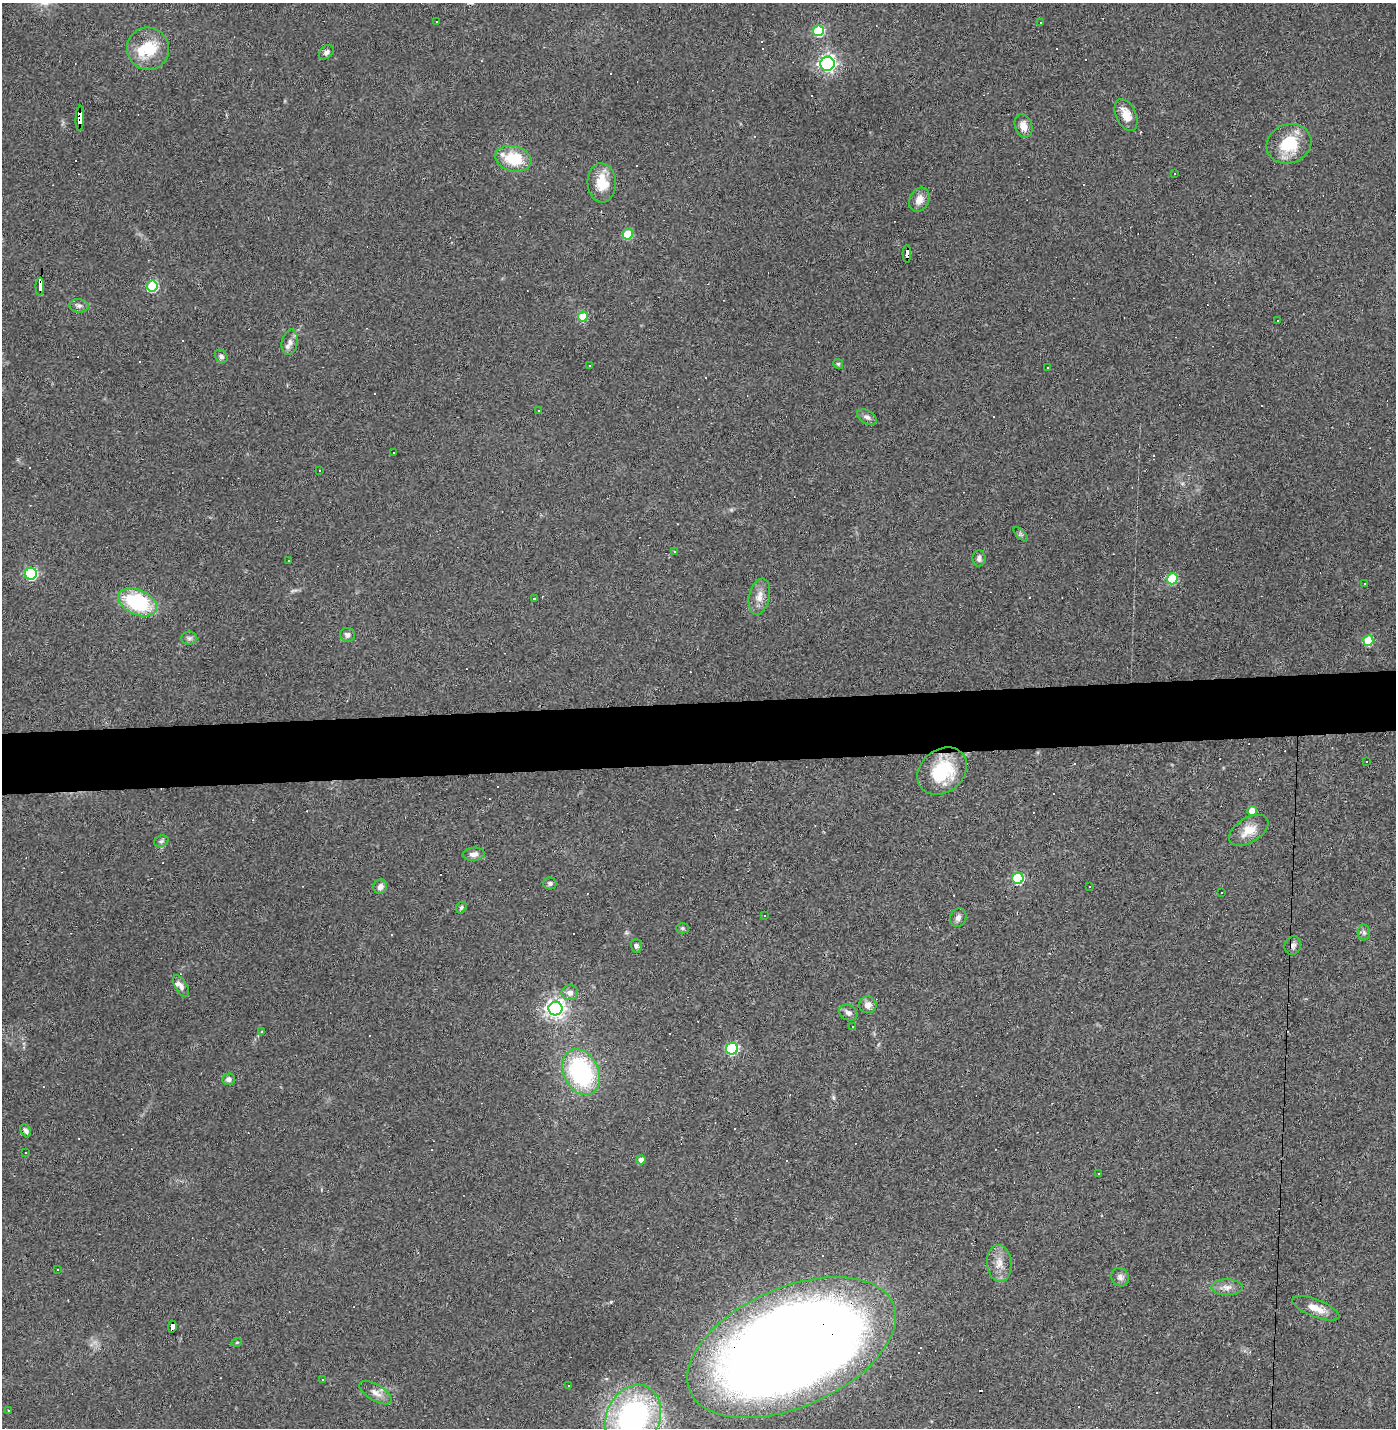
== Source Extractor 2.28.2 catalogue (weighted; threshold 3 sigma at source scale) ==
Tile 5 of 3 x 3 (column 2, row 2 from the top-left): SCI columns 1426-2819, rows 1427-2852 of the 4242 x 4278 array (HDU 1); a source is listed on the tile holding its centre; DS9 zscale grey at full resolution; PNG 1398 x 1430 px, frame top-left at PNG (2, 3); each listed source drawn as its Kron ellipse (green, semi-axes under 4 px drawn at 4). Shown black and unused: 4% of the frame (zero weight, under 3 of 4 exposures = <1% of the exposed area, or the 3 px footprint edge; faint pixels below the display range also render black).
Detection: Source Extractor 2.28.2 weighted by HDU 2 'WHT'; one run over the whole footprint, this tile lists its part. Background 0.0416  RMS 0.005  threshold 0.0224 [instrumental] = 3 sigma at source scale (4.5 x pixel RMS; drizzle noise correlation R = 1.50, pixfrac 1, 0.05/0.05 arcsec/px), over >= 5 px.
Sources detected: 132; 1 inside a brighter object's white glare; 41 cosmic-ray / hot-pixel residue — neither listed nor drawn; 2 inside a brighter listed object's ellipse — not listed separately; the other 88 listed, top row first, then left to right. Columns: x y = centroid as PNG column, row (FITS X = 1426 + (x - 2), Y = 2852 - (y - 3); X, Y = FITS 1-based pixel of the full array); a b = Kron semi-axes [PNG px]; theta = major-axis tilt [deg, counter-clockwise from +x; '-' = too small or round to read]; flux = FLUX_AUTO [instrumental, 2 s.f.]
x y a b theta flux
437 22 2 2 - 0.51
1040 23 3 2 - 0.38
818 31 5 5 - 40
148 49 21 21 - 17
326 52 8 6 40 1.7
827 64 7 7 - 160
1126 115 17 10 -65 6.6
80 118 12 4 88 120
1023 126 12 8 -71 4.2
1289 144 23 19 22 19
513 159 18 12 -14 17
1174 173 2 2 - 0.49
602 183 20 14 -87 11
919 200 13 9 62 4.3
628 234 5 5 - 23
907 254 9 4 89 210
40 286 9 3 88 110
152 286 5 5 - 44
79 306 9 6 -7 1.8
583 317 5 5 - 14
1277 321 2 2 - 0.34
290 342 13 8 79 2.9
221 356 7 5 -49 1.4
838 364 5 4 - 0.68
589 366 3 3 - 1.8
1047 367 3 3 - 0.5
538 411 3 3 - 1.2
867 417 10 6 -29 1.8
394 453 3 3 - 0.59
319 470 3 2 - 0.45
1021 534 9 3 -45 0.82
675 552 3 3 - 0.7
979 558 8 6 87 1.7
289 560 2 2 - 0.51
31 574 6 6 - 61
1172 579 5 5 - 32
1364 584 2 2 - 0.51
759 597 18 10 77 4.8
534 599 3 3 - 2.9
138 602 20 12 -24 37
347 635 7 7 - 2
189 638 8 6 0 1.4
1368 641 5 5 - 23
1366 761 3 3 - 0.86
942 771 27 21 39 28
1252 811 5 5 - 6
1249 830 22 12 31 7.6
161 841 7 5 21 1.1
474 854 11 6 5 2.5
1018 878 6 5 - 47
550 883 6 6 - 1.2
380 886 7 6 - 2.3
1090 886 3 3 - 4.8
1222 893 3 2 - 0.6
461 908 6 5 - 1
765 916 2 2 - 0.41
958 918 9 8 - 2
682 928 6 5 - 0.85
1364 932 8 6 -88 1.3
636 946 6 5 - 1.5
1293 946 9 8 - 1.9
181 986 12 6 -59 2
570 993 8 7 - 2.5
868 1005 9 8 - 3.2
555 1008 7 7 - 260
848 1013 9 7 -26 1.8
853 1027 3 2 - 0.43
261 1031 4 3 - 0.63
732 1049 6 6 - 52
581 1072 24 17 -64 63
229 1079 6 6 - 1.8
26 1131 7 4 -64 1.5
25 1153 3 3 - 1.2
641 1160 4 4 - 2.2
1099 1173 3 3 - 0.99
999 1263 18 12 -85 5.9
58 1269 2 2 - 0.4
1120 1277 9 8 - 2
1227 1287 16 8 -1 3.4
1316 1308 25 8 -21 6.6
172 1327 6 4 82 52
237 1342 5 3 - 0.41
791 1347 111 59 24 1300
322 1380 2 2 - 0.32
569 1386 3 3 - 0.99
375 1393 18 8 -32 3.8
8 1410 3 2 - 0.42
633 1417 34 26 64 110
Overlapping masked pixels (flux is a lower limit): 6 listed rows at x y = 80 118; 907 254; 40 286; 942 771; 172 1327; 791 1347
Isophote crosses this tile's border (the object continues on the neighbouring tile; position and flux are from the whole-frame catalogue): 1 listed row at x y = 633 1417